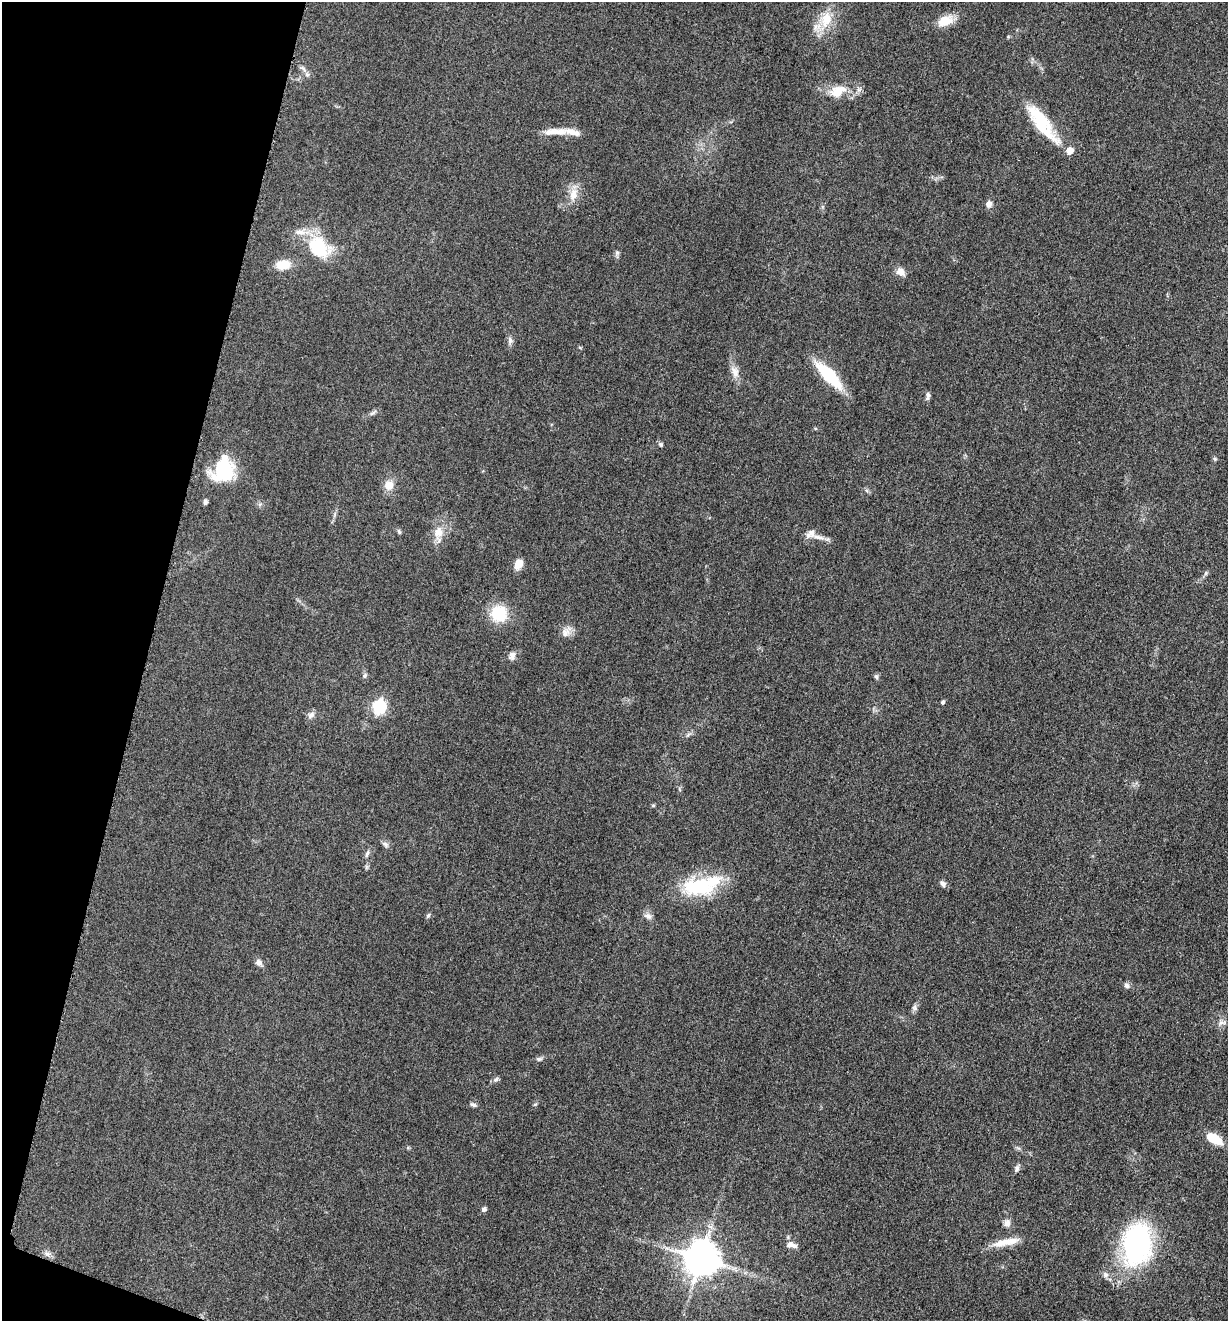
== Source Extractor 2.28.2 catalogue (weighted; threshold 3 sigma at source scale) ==
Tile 9 of 4 x 4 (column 1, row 3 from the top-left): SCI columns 264-1489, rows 1330-2648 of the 5306 x 5294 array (HDU 1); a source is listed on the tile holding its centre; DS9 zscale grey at full resolution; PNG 1230 x 1323 px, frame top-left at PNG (2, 2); no overlay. Shown black and unused: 12% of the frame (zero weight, under 3 of 5 exposures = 1% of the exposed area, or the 3 px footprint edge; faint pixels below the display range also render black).
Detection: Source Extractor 2.28.2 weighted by HDU 2 'WHT'; one run over the whole footprint, this tile lists its part. Background 0.0505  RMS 0.0057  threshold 0.0256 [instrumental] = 3 sigma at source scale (4.5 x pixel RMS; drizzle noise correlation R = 1.50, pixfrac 1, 0.05/0.05 arcsec/px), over >= 5 px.
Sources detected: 72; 1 inside a brighter object's white glare — not listed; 8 inside a brighter listed object's ellipse — not listed separately; the other 63 listed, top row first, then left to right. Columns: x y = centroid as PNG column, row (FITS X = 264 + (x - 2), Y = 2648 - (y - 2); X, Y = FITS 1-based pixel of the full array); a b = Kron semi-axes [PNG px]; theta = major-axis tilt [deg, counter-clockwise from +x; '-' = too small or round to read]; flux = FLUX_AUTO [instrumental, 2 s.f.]
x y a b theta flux
826 19 23 16 70 14
945 21 19 11 20 9.8
303 68 12 5 -39 1.9
837 91 26 16 25 12
1042 123 51 14 -53 30
551 132 19 8 16 5.5
573 132 29 8 -15 5.7
573 194 20 10 75 7.4
989 204 7 7 - 3.2
319 247 32 22 -48 30
617 254 12 5 87 1.5
283 265 15 9 7 11
900 272 11 9 -33 4.1
510 340 11 6 -84 2.1
735 372 17 9 -68 5
829 375 32 11 -46 34
928 396 12 5 82 1.7
373 413 11 5 37 1.6
660 444 7 6 - 1.1
1215 459 6 5 - 0.85
223 470 24 20 33 36
389 485 12 10 64 6.6
205 502 6 5 - 1.5
335 514 9 4 71 1.3
399 531 7 5 -63 1
438 532 20 14 77 8.6
818 537 21 6 -9 4.3
518 564 10 7 62 6.7
1206 573 6 4 88 0.93
499 613 15 15 - 23
566 632 16 11 52 4.6
512 656 12 9 76 2.8
365 676 8 5 50 1.2
876 677 7 6 - 1.2
943 702 5 4 - 1.2
379 707 7 6 - 95
311 715 11 8 42 2.5
688 735 8 4 53 1.2
653 805 5 4 - 0.7
385 844 10 6 -39 1.8
367 854 10 4 70 1.6
943 884 9 6 -56 2.1
698 886 46 23 3 38
428 915 7 5 62 1
648 916 11 8 -22 2.6
259 963 9 8 - 2.4
1127 985 8 7 - 1.7
915 1007 9 7 -80 1.7
1222 1022 14 7 10 2.7
539 1059 9 5 0 1.4
496 1079 9 6 36 1.5
535 1104 7 4 44 0.85
473 1105 9 5 -21 1.4
1214 1139 16 8 -31 14
1017 1168 11 5 71 1.7
484 1209 6 6 - 1.3
1007 1223 10 9 - 3
1006 1242 37 8 12 10
1137 1244 41 27 84 110
790 1245 9 7 35 2.9
47 1254 8 6 -43 2
701 1259 10 10 - 1500
1105 1275 9 7 -76 2.2